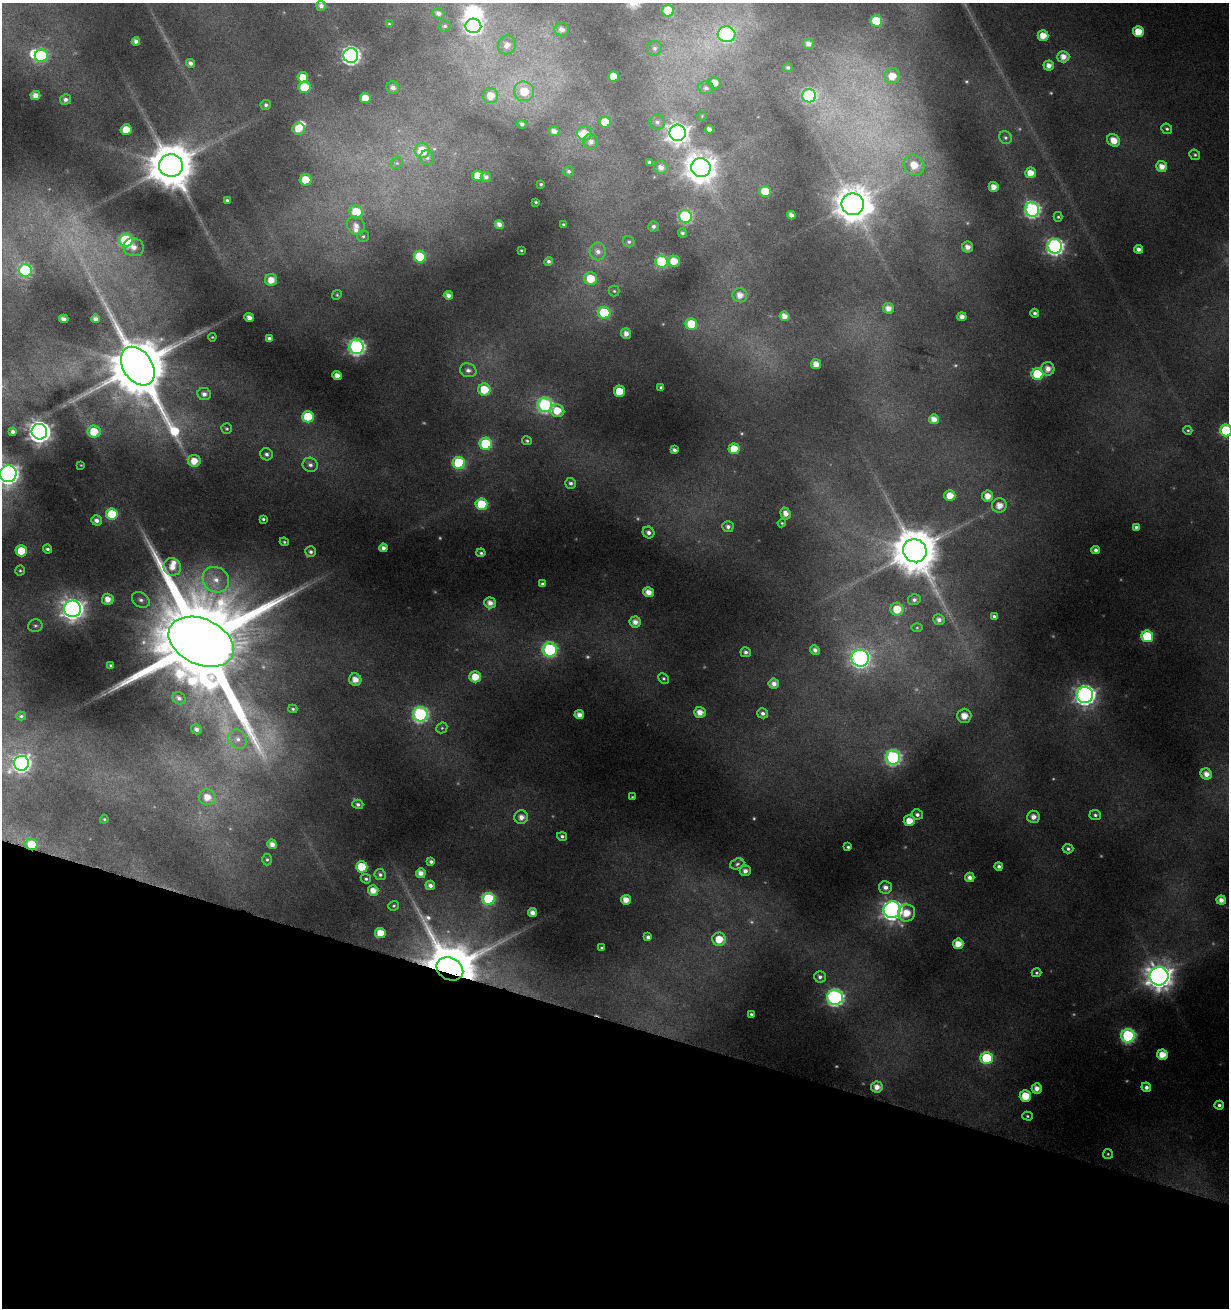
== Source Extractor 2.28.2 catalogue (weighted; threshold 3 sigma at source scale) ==
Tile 15 of 4 x 4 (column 3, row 4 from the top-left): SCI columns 2685-3911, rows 24-1329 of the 5462 x 5246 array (HDU 1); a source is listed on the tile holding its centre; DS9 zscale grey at full resolution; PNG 1231 x 1310 px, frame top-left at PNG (2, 3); each listed source drawn as its Kron ellipse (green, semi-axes under 4 px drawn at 4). Shown black and unused: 22% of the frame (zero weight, under 4 of 8 exposures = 2% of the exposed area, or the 3 px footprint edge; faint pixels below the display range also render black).
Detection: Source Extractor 2.28.2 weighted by HDU 2 'WHT'; one run over the whole footprint, this tile lists its part. Background 0.0173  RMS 0.0094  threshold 0.0386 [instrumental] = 3 sigma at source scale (4.09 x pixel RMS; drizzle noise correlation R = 1.36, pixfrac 0.8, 0.0396/0.0396 arcsec/px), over >= 5 px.
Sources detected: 281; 13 too faint to see at this stretch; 2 inside a brighter object's white glare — neither listed nor drawn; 5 inside a brighter listed object's ellipse — not listed separately; the other 261 listed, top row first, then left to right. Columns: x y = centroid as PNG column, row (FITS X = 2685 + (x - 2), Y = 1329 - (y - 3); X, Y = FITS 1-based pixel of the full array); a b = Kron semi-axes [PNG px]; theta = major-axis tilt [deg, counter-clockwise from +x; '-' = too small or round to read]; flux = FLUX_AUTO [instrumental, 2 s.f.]
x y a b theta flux
321 6 5 5 - 3.4
668 11 6 6 - 43
438 13 6 5 - 3
876 21 6 5 - 43
389 24 3 2 - 0.59
445 26 6 5 - 1.8
473 26 8 7 - 270
562 30 7 6 - 4.7
1138 32 5 5 - 16
726 34 9 8 - 110
1043 36 5 5 - 12
136 41 4 4 - 4.1
808 44 5 5 - 4.3
507 45 10 8 52 7.3
655 48 7 7 - 3.1
351 55 7 7 - 310
41 56 6 6 - 72
1063 57 6 6 - 7.6
191 63 4 4 - 3.3
1049 65 5 5 - 6
788 67 5 4 - 1.7
613 76 5 5 - 10
892 76 8 8 - 13
303 77 5 5 - 15
714 83 6 6 - 9.3
304 87 6 5 - 23
393 87 6 6 - 4.2
706 88 8 6 -9 3.2
524 91 10 10 - 20
35 96 5 4 - 6.1
490 96 7 7 - 13
809 96 7 6 - 89
365 98 5 5 - 13
65 100 5 5 - 3.1
266 105 5 5 - 2.1
702 116 5 4 - 0.94
605 122 5 5 - 23
657 122 8 7 - 2.9
522 124 4 4 - 2.5
299 129 6 6 - 11
709 129 4 4 - 4.7
1167 129 6 5 - 1.6
126 130 5 5 - 15
554 131 5 5 - 4.8
584 133 7 7 - 10
678 133 8 8 - 650
1005 137 7 6 - 2.3
1114 140 7 5 -46 12
591 141 7 7 - 4.5
422 151 7 7 - 23
1195 155 5 5 - 1.5
427 158 7 7 - 2.6
650 162 4 3 - 2
397 163 6 5 - 1.6
171 165 12 11 - 3900
914 165 11 9 -37 16
661 167 7 6 - 5.1
1162 167 5 5 - 8.5
701 168 9 9 - 1400
569 171 5 5 - 1.8
1031 173 5 5 - 11
478 176 5 5 - 13
486 177 5 5 - 2.8
306 180 6 6 - 17
541 184 3 3 - 0.84
994 187 5 5 - 7.7
765 191 5 5 - 23
227 200 4 3 - 1.3
536 202 3 2 - 0.83
853 204 11 10 - 2000
1032 210 7 7 - 210
356 212 6 6 - 27
791 215 4 4 - 4.4
685 216 6 6 - 100
1058 217 5 4 - 1.3
499 224 4 4 - 4.8
563 224 3 2 - 0.75
356 225 10 8 -46 6.3
653 226 5 5 - 2.3
682 233 5 4 - 1.9
363 236 6 6 - 1.7
126 240 6 6 - 88
629 242 6 5 - 1.9
1055 246 7 7 - 280
134 247 10 9 - 7.9
968 247 5 5 - 6.2
1138 249 4 4 - 4.1
521 250 3 2 - 0.87
598 251 9 8 - 4.7
420 257 6 6 - 48
548 261 4 4 - 2.1
674 261 6 5 - 13
662 262 6 6 - 73
25 270 6 6 - 100
591 279 7 6 - 20
271 280 6 6 - 11
614 291 5 5 - 1.3
337 295 5 4 - 1.2
448 295 4 4 - 4.4
740 295 7 7 - 7.4
888 308 5 5 - 6.7
604 313 6 6 - 58
1035 313 4 4 - 2.5
784 316 5 4 - 6.7
962 317 4 4 - 5.4
249 318 5 4 - 5.9
64 319 4 4 - 3.8
95 319 4 4 - 3.9
691 324 6 5 - 26
626 333 5 5 - 5.8
212 337 4 4 - 0.84
269 338 4 3 - 2.4
356 347 7 7 - 250
816 364 5 5 - 8
138 366 21 14 -56 8000
1048 369 7 6 - 7.4
468 370 8 6 -15 3.5
1037 374 6 6 - 54
337 376 4 4 - 7.2
661 387 3 3 - 1.4
484 389 6 6 - 22
619 391 5 5 - 20
204 394 7 6 - 4.3
545 405 7 7 - 160
557 411 7 6 - 16
308 417 6 6 - 43
934 419 5 4 - 7.8
227 429 5 5 - 1.4
1188 430 4 4 - 1.1
1226 430 6 6 - 72
94 431 6 6 - 19
13 432 4 3 - 2.6
39 432 8 7 - 670
527 441 5 4 - 1.4
486 444 6 6 - 51
734 449 5 5 - 17
674 450 4 4 - 2.8
266 454 6 6 - 2.7
194 461 6 6 - 12
459 463 6 6 - 69
81 465 3 3 - 0.53
310 465 8 7 - 3.6
8 474 8 8 - 470
571 483 5 5 - 2.6
950 496 5 5 - 12
988 496 6 5 - 9.3
481 504 6 6 - 36
999 505 7 7 - 9.1
785 513 6 5 - 5.8
112 514 6 5 - 32
263 519 3 3 - 1.3
96 520 5 5 - 3.6
782 523 4 4 - 0.94
728 527 5 5 - 3
1136 527 4 3 - 1.9
648 532 6 5 - 3.8
284 542 4 3 - 1.1
383 548 4 4 - 4
47 549 4 4 - 2.1
1095 550 4 4 - 3.2
21 551 6 5 - 20
915 551 12 11 - 3800
311 552 5 5 - 2.4
481 553 4 4 - 1.7
172 567 9 8 - 10
20 570 5 4 - 1.2
216 580 14 12 -38 14
542 584 4 4 - 1.6
648 592 5 5 - 8.3
108 599 6 5 - 8.6
141 600 9 7 -34 3.9
914 600 6 5 - 2.7
490 603 6 5 - 6.6
73 609 8 8 - 670
897 609 6 6 - 17
994 616 4 3 - 1.9
939 620 6 5 - 4.3
635 622 5 5 - 6.7
35 626 7 6 - 2.1
917 628 6 4 0 1.2
1147 636 6 6 - 62
201 642 34 22 -24 27000
550 650 7 7 - 140
815 650 5 4 - 3.4
746 652 5 5 - 2.9
860 658 8 8 - 330
111 665 3 3 - 1.1
475 677 5 5 - 15
663 678 5 5 - 1.5
355 680 6 6 - 9.4
774 684 5 5 - 5.5
1085 695 8 8 - 450
179 698 7 6 - 3.2
293 709 4 3 - 1.2
700 712 6 5 - 8.8
763 713 5 5 - 3.1
420 714 7 7 - 190
579 715 5 4 - 5.8
21 716 5 4 - 1.4
964 716 7 7 - 11
442 728 6 5 - 1.4
196 729 5 5 - 3
238 739 10 8 -56 6.3
893 757 7 7 - 180
21 763 7 7 - 300
1206 774 6 5 - 6.9
207 797 8 8 - 11
632 797 4 3 - 0.81
358 804 5 4 - 2.4
917 814 6 5 - 2.8
1095 815 6 5 - 2
521 817 7 6 - 6.6
1033 817 6 6 - 5.5
104 819 4 4 - 1
909 821 5 5 - 12
562 836 5 4 - 2.1
272 844 5 4 - 5.9
32 845 6 5 - 20
848 847 4 4 - 1.6
1068 849 5 4 - 1.9
267 859 6 5 - 1.5
431 862 4 3 - 2.3
737 864 7 5 21 2
999 866 4 4 - 2.8
362 867 6 5 - 30
745 871 5 5 - 4.3
421 873 5 4 - 6.4
380 875 6 5 - 2.1
970 877 5 4 - 4.7
366 879 5 4 - 1.7
430 885 5 4 - 4.1
885 887 6 6 - 5
373 890 5 5 - 8.5
489 899 6 6 - 81
626 900 5 5 - 8.6
1221 900 5 4 - 6
394 906 5 5 - 1.3
892 910 8 8 - 520
533 913 4 4 - 5.9
907 913 8 8 - 14
380 933 5 5 - 14
648 937 4 4 - 2.6
719 939 6 6 - 17
958 944 5 5 - 11
601 948 3 3 - 0.86
450 969 14 11 -27 6400
1037 973 5 4 - 1.3
1159 976 9 9 - 1000
820 977 6 6 - 2.6
835 997 8 7 - 250
751 1014 3 3 - 1.3
1128 1036 7 6 - 140
1162 1055 5 5 - 12
986 1058 6 6 - 51
877 1087 6 6 - 6.9
1146 1087 5 4 - 3.4
1037 1088 5 5 - 6.2
1025 1096 6 5 - 21
1219 1105 4 4 - 2.6
1027 1116 5 4 - 1.3
1108 1154 5 5 - 1.3
Overlapping masked pixels (flux is a lower limit): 2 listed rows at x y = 32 845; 450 969
Isophote crosses this tile's border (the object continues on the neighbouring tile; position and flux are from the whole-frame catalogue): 2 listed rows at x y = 1226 430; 8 474